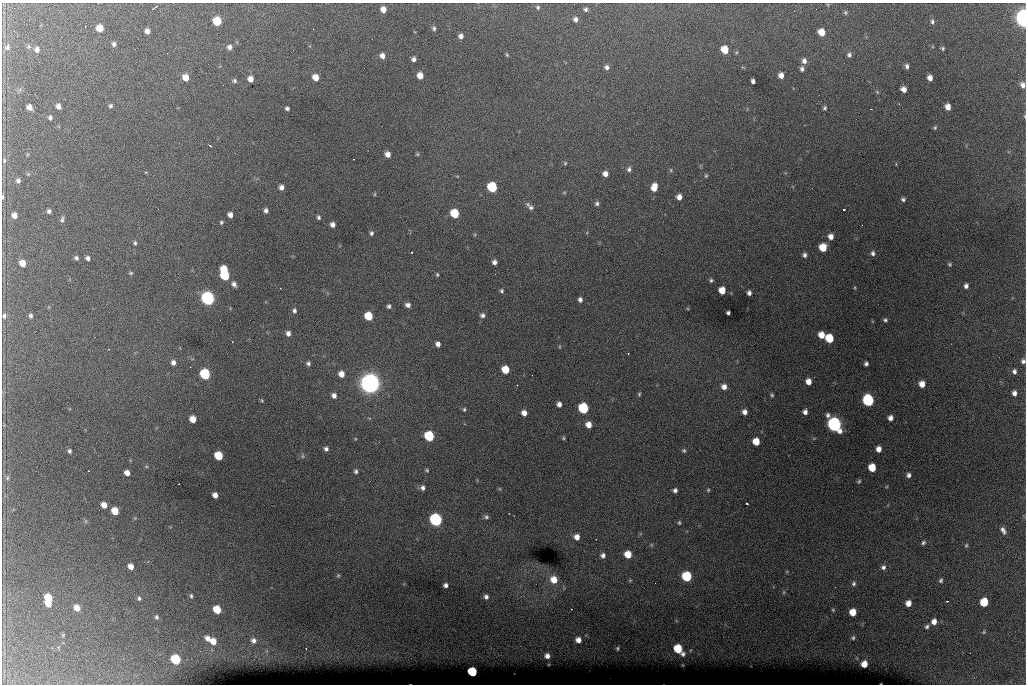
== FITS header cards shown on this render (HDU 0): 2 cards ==
NAXIS1  =                 1024 /fastest changing axis
NAXIS2  =                  682 /next to fastest changing axis

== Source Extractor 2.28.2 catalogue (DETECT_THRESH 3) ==
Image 1024 x 682 px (HDU 0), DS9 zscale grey, 1 PNG px = 1 image px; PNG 1028 x 686 px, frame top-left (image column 1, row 682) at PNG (2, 3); no overlay
Background 6320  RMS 52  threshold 156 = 3 sigma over >= 5 px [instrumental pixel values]
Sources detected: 228; all 228 listed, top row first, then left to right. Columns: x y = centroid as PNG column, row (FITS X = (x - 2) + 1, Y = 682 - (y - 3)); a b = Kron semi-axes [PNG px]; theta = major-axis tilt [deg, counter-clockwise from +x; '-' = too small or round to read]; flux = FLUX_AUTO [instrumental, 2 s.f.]
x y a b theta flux
155 7 8 2 35 5.0e+03
538 7 6 5 - 6.3e+03
383 9 5 5 - 2.7e+04
586 9 6 6 - 8.5e+03
845 12 6 5 - 5.6e+03
1023 18 9 6 -85 1.5e+06
575 19 6 6 - 1.3e+04
217 21 6 6 - 1.4e+05
932 21 6 5 - 7.6e+03
85 26 3 2 - 3.0e+03
100 28 6 5 - 5.4e+04
434 28 5 4 - 6.9e+03
313 29 2 2 - 1.5e+03
147 31 5 4 - 1.7e+04
821 32 6 5 - 4.7e+04
461 36 5 5 - 1.3e+04
114 44 5 4 - 9.9e+03
7 47 9 7 62 1.2e+04
229 47 6 6 - 1.4e+04
943 48 5 4 - 5.3e+03
37 50 6 5 - 1.3e+04
725 50 6 5 - 7.0e+04
507 55 5 4 - 3.8e+03
849 55 6 5 - 9.4e+03
382 56 6 5 - 1.9e+04
413 59 4 4 - 1.1e+04
804 61 7 6 - 1.5e+04
907 66 6 4 -79 9.7e+03
607 67 6 6 - 1.2e+04
742 67 5 3 - 3.9e+03
802 69 5 5 - 1.0e+04
781 75 5 5 - 2.0e+04
420 76 6 5 - 3.3e+04
185 77 6 5 - 3.9e+04
316 77 6 5 - 3.7e+04
930 78 5 5 - 2.0e+04
251 79 5 5 - 2.4e+04
234 81 5 5 - 6.7e+03
753 81 4 4 - 1.1e+04
1023 85 7 5 -75 1.6e+04
903 89 6 5 - 1.9e+04
877 92 5 3 - 3.5e+03
58 106 5 4 - 1.5e+04
111 106 5 4 - 6.7e+03
29 107 5 5 - 2.2e+04
948 107 6 5 - 2.8e+04
287 108 4 3 - 7.6e+03
825 108 4 4 - 6.1e+03
1025 116 5 3 - 3.3e+03
50 117 5 4 - 7.3e+03
935 127 5 4 - 4.8e+03
388 154 5 5 - 2.2e+04
417 154 5 4 - 4.3e+03
4 160 7 5 67 6.9e+03
565 163 5 5 - 4.1e+03
629 169 7 5 74 9.2e+03
671 170 6 4 -89 4.2e+03
146 172 4 3 - 2.5e+03
28 174 5 5 - 4.0e+03
605 174 5 5 - 2.0e+04
706 176 5 4 - 4.4e+03
18 181 6 5 - 9.8e+03
281 187 5 4 - 1.6e+04
492 187 6 6 - 2.8e+05
654 187 8 6 75 4.0e+04
564 193 6 4 1 3.7e+03
375 194 5 3 - 3.3e+03
3 197 4 3 - 4.4e+03
679 197 5 5 - 2.0e+04
903 199 5 4 - 7.8e+03
597 203 6 5 - 8.1e+03
531 208 8 7 - 1.2e+04
266 210 5 4 - 1.0e+04
844 210 3 3 - 4.9e+03
49 211 4 4 - 9.1e+03
455 213 6 6 - 1.6e+05
14 215 6 5 - 2.0e+04
230 215 5 4 - 1.7e+04
319 217 5 4 - 7.4e+03
62 219 8 4 78 8.0e+03
221 222 5 4 - 5.1e+03
333 225 5 4 - 1.8e+04
371 233 6 5 - 7.5e+03
831 236 6 6 - 2.1e+04
135 243 6 5 - 6.4e+03
823 247 6 6 - 7.7e+04
411 252 2 2 - 2.4e+03
873 253 6 5 - 8.8e+03
805 255 5 4 - 9.8e+03
76 258 6 5 - 8.0e+03
88 258 5 4 - 1.1e+04
494 262 5 4 - 1.4e+04
22 263 6 5 - 3.7e+04
950 264 4 4 - 4.6e+03
224 270 6 5 - 1.0e+05
131 273 5 4 - 4.7e+03
437 275 5 4 - 4.7e+03
225 276 6 5 - 1.7e+05
711 280 4 4 - 5.9e+03
234 284 6 5 - 1.3e+04
966 286 5 4 - 1.1e+04
855 288 5 3 - 3.0e+03
722 290 6 5 - 4.9e+04
502 291 5 5 - 6.1e+03
749 293 5 4 - 1.1e+04
208 298 7 6 - 1.0e+06
580 299 5 4 - 1.1e+04
408 305 6 5 - 1.2e+04
389 306 5 4 - 7.4e+03
294 311 7 5 -88 9.5e+03
728 313 4 3 - 6.8e+03
482 315 5 5 - 1.0e+04
4 316 7 5 85 8.8e+03
31 316 5 4 - 7.1e+03
368 316 6 5 - 1.1e+05
885 320 4 3 - 5.9e+03
288 333 6 5 - 1.5e+04
821 335 6 5 - 4.2e+04
829 338 6 6 - 1.2e+05
438 344 5 4 - 1.6e+04
560 347 5 3 - 3.4e+03
109 349 2 2 - 2.1e+03
628 353 2 2 - 2.6e+03
1023 361 5 5 - 9.2e+03
173 363 5 5 - 1.4e+04
308 363 5 5 - 8.5e+03
866 364 4 4 - 9.1e+03
505 370 6 5 - 7.6e+04
1014 371 4 4 - 1.0e+04
205 374 6 6 - 3.3e+05
341 374 6 5 - 2.8e+04
532 375 2 2 - 1.5e+03
808 381 5 5 - 2.7e+04
370 383 10 9 - 2.6e+06
922 384 6 5 - 3.4e+04
517 385 3 2 - 3.1e+03
724 387 7 6 - 2.2e+04
1014 393 5 4 - 1.4e+04
639 394 6 4 74 4.6e+03
334 395 6 5 - 1.5e+04
772 395 6 4 -64 5.7e+03
262 400 5 4 - 3.7e+03
868 400 7 6 - 4.8e+05
559 404 5 4 - 1.5e+04
583 408 6 6 - 3.2e+05
464 409 5 4 - 5.3e+03
744 412 6 5 - 1.7e+04
805 412 6 5 - 1.5e+04
524 413 5 5 - 2.3e+04
890 418 5 5 - 1.6e+04
193 419 6 5 - 4.3e+04
834 424 8 7 - 1.2e+06
589 425 6 5 - 3.1e+04
429 436 6 6 - 2.6e+05
563 438 5 4 - 4.6e+03
756 441 6 5 - 6.2e+04
326 449 5 5 - 1.0e+04
879 449 5 5 - 2.3e+04
684 450 5 5 - 5.9e+03
69 451 4 3 - 7.0e+03
219 456 6 5 - 1.3e+05
302 456 6 4 -88 5.3e+03
872 468 6 5 - 7.8e+04
427 470 5 4 - 4.5e+03
356 471 6 5 - 8.0e+03
127 473 5 5 - 2.3e+04
908 475 5 5 - 1.1e+04
7 478 8 5 90 8.7e+03
859 481 5 4 - 5.1e+03
423 488 6 5 - 1.2e+04
500 489 6 3 -71 3.7e+03
675 490 5 4 - 9.9e+03
708 490 5 4 - 4.5e+03
215 495 5 5 - 2.3e+04
747 503 3 2 - 4.2e+03
104 505 5 5 - 2.7e+04
115 511 6 5 - 6.7e+04
486 517 7 6 - 8.7e+03
436 520 7 6 - 8.2e+05
85 521 6 4 90 5.0e+03
679 523 6 4 78 5.8e+03
1003 530 9 5 -58 1.4e+04
577 537 6 6 - 2.3e+04
923 543 7 5 49 7.7e+03
652 545 6 3 -70 4.1e+03
966 545 5 4 - 4.5e+03
628 554 6 5 - 6.1e+04
603 555 6 5 - 1.2e+04
131 567 5 5 - 2.6e+04
883 567 6 6 - 1.1e+04
338 575 5 4 - 4.3e+03
687 576 6 6 - 2.4e+05
554 580 8 7 - 4.3e+04
630 580 5 4 - 3.6e+03
941 580 7 5 65 7.3e+03
854 584 7 6 - 8.2e+03
445 585 4 4 - 1.1e+04
784 592 6 4 71 4.0e+03
191 596 6 4 -87 6.3e+03
486 597 5 5 - 1.0e+04
48 598 6 6 - 8.8e+04
139 598 6 5 - 6.9e+03
947 601 3 2 - 3.0e+03
984 602 6 5 - 1.3e+05
908 603 5 5 - 2.9e+04
48 604 5 5 - 4.1e+04
77 608 6 5 - 3.0e+04
571 609 2 2 - 2.4e+03
217 610 6 5 - 9.2e+04
833 610 4 4 - 3.7e+03
853 612 6 5 - 5.4e+04
156 617 6 5 - 7.4e+03
934 622 6 6 - 2.4e+04
927 626 6 5 - 8.1e+03
984 632 5 4 - 4.2e+03
63 635 5 5 - 4.0e+03
207 638 6 5 - 1.8e+04
853 638 5 4 - 5.8e+03
253 640 6 6 - 1.3e+04
578 640 5 5 - 2.1e+04
213 641 6 6 - 4.1e+04
617 648 3 2 - 3.5e+03
678 649 6 6 - 1.2e+05
683 654 4 4 - 7.4e+03
547 656 5 5 - 1.6e+04
176 659 6 6 - 2.5e+05
864 664 5 5 - 4.0e+04
472 672 6 5 - 2.1e+05
At the frame edge (FLAGS 8, measured only in part): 6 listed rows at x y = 1023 18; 1023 85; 1025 116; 3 197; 4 316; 1023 361

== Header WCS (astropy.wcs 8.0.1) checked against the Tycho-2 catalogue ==
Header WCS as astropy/WCSLIB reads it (CRVAL/CRPIX/CD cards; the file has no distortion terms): RA---TAN/DEC--TAN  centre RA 07:06:07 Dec +31:10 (106.53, +31.16 deg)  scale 1.44 arcsec/px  FOV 24.5' x 16.3'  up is -93 deg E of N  parity flipped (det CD > 0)
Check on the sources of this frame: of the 60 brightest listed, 8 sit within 2.2 arcsec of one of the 15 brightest Tycho-2 stars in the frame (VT <= 12.35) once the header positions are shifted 0.44 arcsec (0.28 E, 0.34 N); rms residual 0.94 arcsec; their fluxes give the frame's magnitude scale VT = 25.60 - 2.5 log10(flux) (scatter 0.37 mag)
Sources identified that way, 8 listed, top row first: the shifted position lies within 2.2 arcsec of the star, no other Tycho-2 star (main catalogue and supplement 1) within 4.4 arcsec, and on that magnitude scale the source's flux lands within +1.5 / -3 mag of the star's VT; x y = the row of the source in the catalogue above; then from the Tycho-2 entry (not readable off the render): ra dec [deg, ICRS J2000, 3 dp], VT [Tycho-2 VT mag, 2 dp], TYC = Tycho-2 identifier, HIP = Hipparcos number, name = IAU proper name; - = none
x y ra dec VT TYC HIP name
492 187 106.458 +31.151 12.35 2438-728-1 - -
205 374 106.551 +31.041 11.84 2438-663-1 - -
370 383 106.552 +31.106 9.20 2438-180-1 - -
868 400 106.550 +31.305 11.61 2438-184-1 - -
583 408 106.559 +31.192 11.79 2438-1039-1 - -
834 424 106.562 +31.292 10.01 2438-106-1 - -
436 520 106.614 +31.135 11.36 2438-550-1 - -
472 672 106.684 +31.152 11.76 2438-931-1 - -